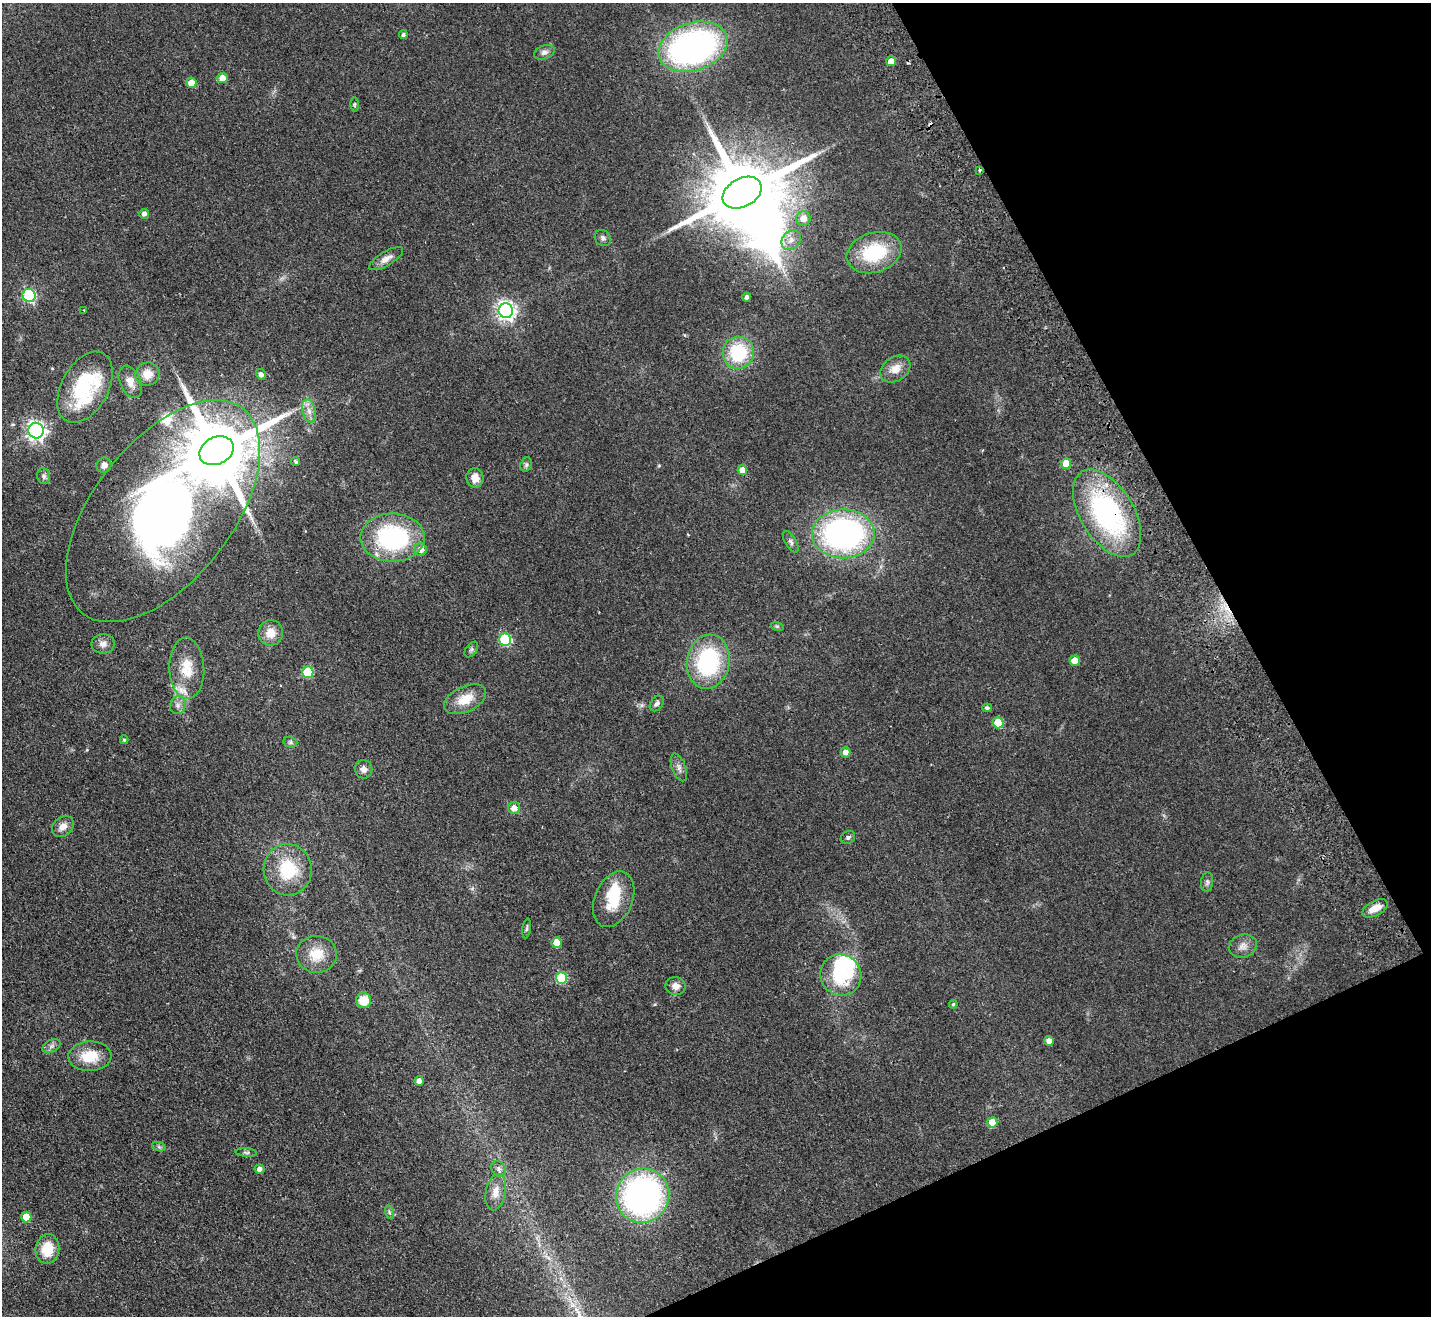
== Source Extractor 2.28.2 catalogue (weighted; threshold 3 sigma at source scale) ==
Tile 12 of 4 x 4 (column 4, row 3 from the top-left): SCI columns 4337-5765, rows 1635-2948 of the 5819 x 5764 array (HDU 1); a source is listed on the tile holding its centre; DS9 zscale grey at full resolution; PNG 1433 x 1318 px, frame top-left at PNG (2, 3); each listed source drawn as its Kron ellipse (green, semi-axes under 4 px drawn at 4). Shown black and unused: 22% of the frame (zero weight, under 2 of 3 exposures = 3% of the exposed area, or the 3 px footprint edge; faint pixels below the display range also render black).
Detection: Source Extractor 2.28.2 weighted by HDU 2 'WHT'; one run over the whole footprint, this tile lists its part. Background 0.0667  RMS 0.0072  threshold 0.0326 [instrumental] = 3 sigma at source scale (4.5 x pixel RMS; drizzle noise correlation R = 1.50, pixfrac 1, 0.05/0.05 arcsec/px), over >= 5 px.
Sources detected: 99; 3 inside a brighter object's white glare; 3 cosmic-ray / hot-pixel residue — neither listed nor drawn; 3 inside a brighter listed object's ellipse — not listed separately; the other 90 listed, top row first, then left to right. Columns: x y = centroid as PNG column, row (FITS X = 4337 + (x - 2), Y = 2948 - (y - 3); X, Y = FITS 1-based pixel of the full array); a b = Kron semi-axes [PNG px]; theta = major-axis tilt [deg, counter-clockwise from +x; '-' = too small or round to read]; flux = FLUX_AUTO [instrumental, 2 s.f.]
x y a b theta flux
403 35 4 4 - 1.6
693 47 35 24 18 220
544 52 10 6 19 2.9
891 61 5 4 - 7.6
222 78 5 5 - 8
191 83 5 5 - 9
354 105 7 3 89 0.85
980 170 3 3 - 1.4
742 193 21 14 29 8000
144 214 5 5 - 2.7
803 219 7 7 - 7.8
603 238 9 7 -44 2.1
791 240 11 8 51 5.1
874 253 28 20 17 42
386 258 19 7 31 5
29 296 7 6 - 79
747 297 5 4 - 1.7
84 310 2 2 - 0.49
506 311 7 7 - 310
738 353 16 16 - 41
895 369 16 12 32 8.4
147 374 12 11 - 8.5
261 374 5 4 - 2.7
130 382 17 10 -66 6.5
85 387 38 23 61 60
309 411 12 6 -75 4.3
36 431 8 7 - 280
216 451 18 13 24 8000
296 461 4 4 - 1.3
526 464 7 5 72 1.6
1066 464 5 5 - 10
104 465 7 7 - 3.8
742 470 5 4 - 7.9
44 476 8 6 -77 2.1
475 478 10 8 -81 6.5
163 511 130 69 52 610
1107 513 48 26 -59 130
843 534 31 24 1 190
392 538 32 24 0 91
791 542 12 5 -59 2.2
421 549 6 6 - 5.8
777 626 6 4 -18 0.91
271 633 13 12 - 9.3
505 640 6 6 - 59
103 644 11 10 - 4.3
471 649 9 5 53 1.5
1075 661 5 5 - 11
708 662 27 21 79 70
187 668 31 17 -88 19
308 672 5 5 - 35
465 699 22 12 25 14
657 703 8 6 54 2.1
178 705 9 8 - 3.1
987 708 5 4 - 1.5
998 723 5 5 - 24
124 740 4 4 - 0.98
290 742 7 5 -15 1.3
846 752 5 5 - 4.7
679 767 14 7 -69 3.3
364 769 9 8 - 3.3
514 808 6 6 - 5.3
63 826 12 9 39 5.7
848 837 7 6 - 1.7
288 870 26 24 -81 33
1207 882 10 6 85 1.9
614 899 29 19 67 24
1375 908 14 7 26 7.4
527 928 10 3 81 1.1
557 942 5 5 - 11
1243 946 14 11 20 5.1
317 954 20 18 -2 16
841 975 21 20 - 41
561 978 6 5 - 49
676 986 10 9 - 5.4
364 1000 7 7 - 14
953 1004 4 3 - 0.82
1049 1041 5 4 - 4.3
51 1046 10 6 27 2.4
90 1056 21 14 2 18
419 1081 4 4 - 4.3
992 1122 5 5 - 14
159 1147 7 4 -19 1.4
246 1152 11 4 -5 1.5
260 1169 5 4 - 3.5
498 1169 8 6 -49 2.4
496 1192 18 10 79 7.8
643 1196 27 26 - 210
389 1212 7 4 -72 1.3
26 1217 5 5 - 12
47 1249 15 12 82 17
Overlapping masked pixels (flux is a lower limit): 1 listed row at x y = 1107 513